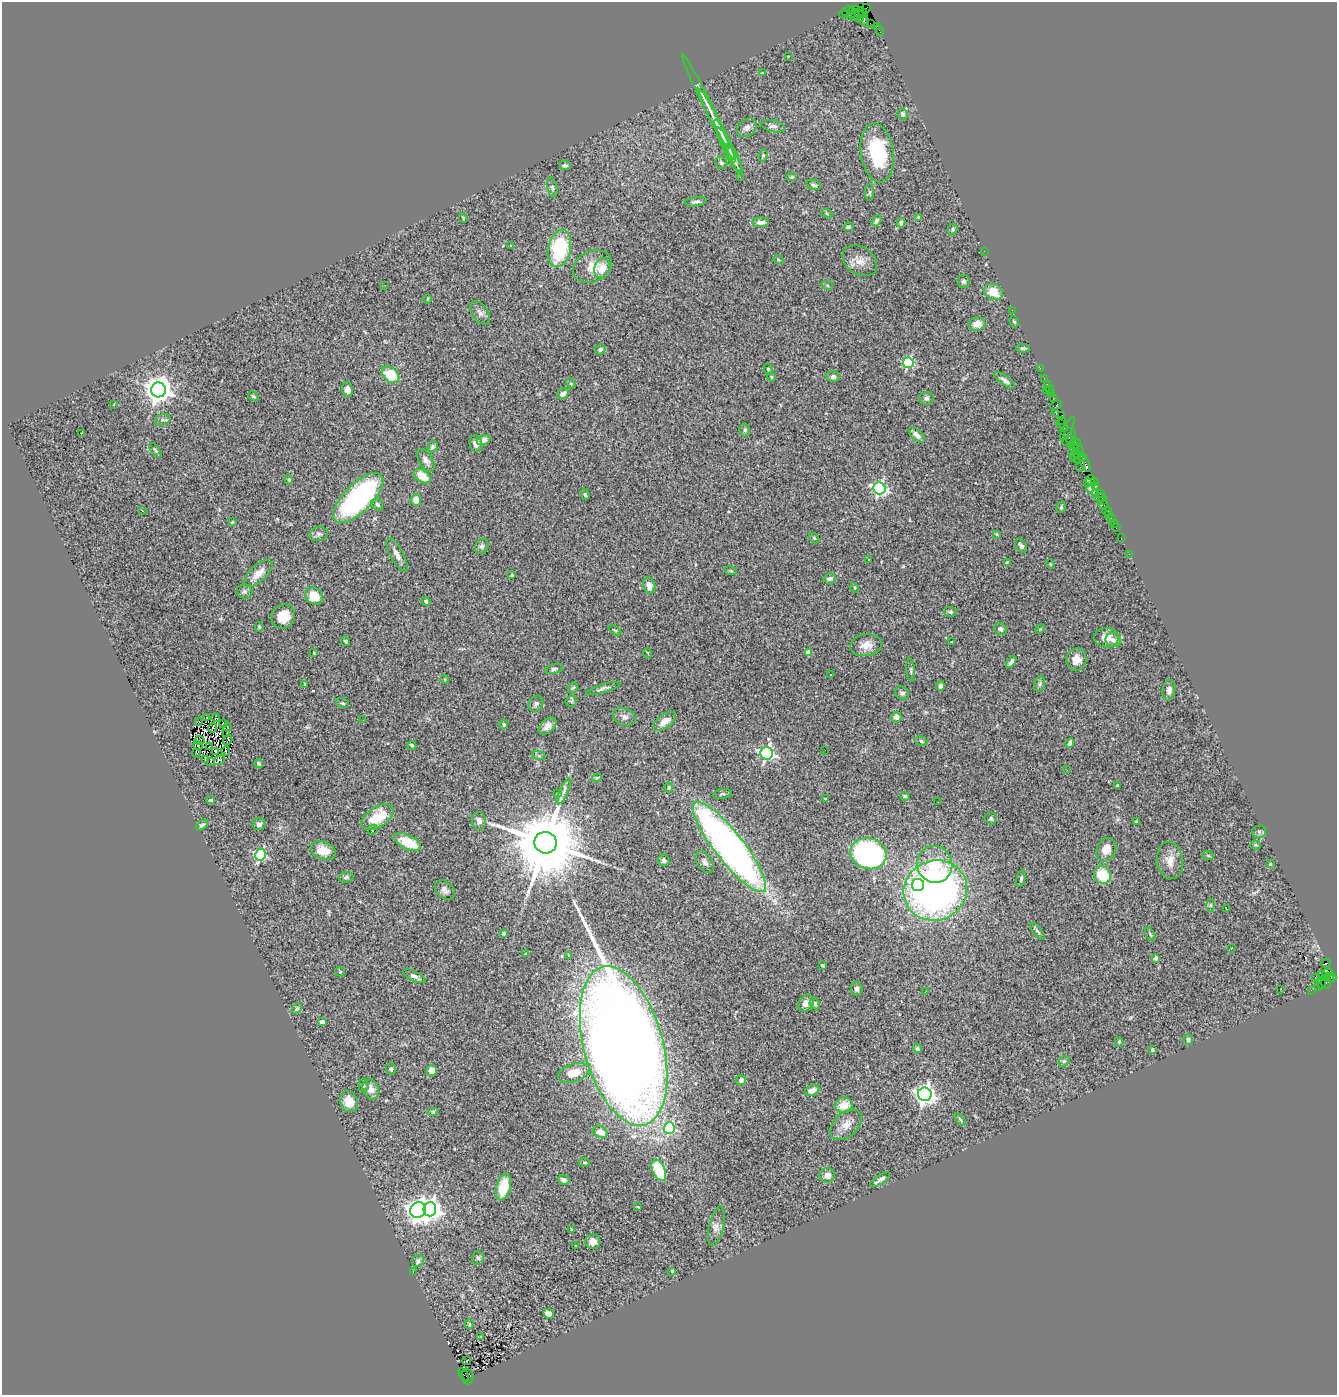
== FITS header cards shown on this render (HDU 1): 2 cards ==
NAXIS1  =                 1335
NAXIS2  =                 1393

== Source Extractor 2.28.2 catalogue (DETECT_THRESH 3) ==
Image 1335 x 1393 px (HDU 1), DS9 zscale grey, 1 PNG px = 1 image px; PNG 1339 x 1397 px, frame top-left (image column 1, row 1393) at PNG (2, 2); each listed source drawn as its Kron ellipse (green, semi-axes under 4 px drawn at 4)
Background 3.93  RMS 0.1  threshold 0.301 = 3 sigma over >= 5 px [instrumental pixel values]
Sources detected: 323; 2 with non-positive FLUX_AUTO (blend fragments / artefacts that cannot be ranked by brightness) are neither listed nor drawn; the other 321 listed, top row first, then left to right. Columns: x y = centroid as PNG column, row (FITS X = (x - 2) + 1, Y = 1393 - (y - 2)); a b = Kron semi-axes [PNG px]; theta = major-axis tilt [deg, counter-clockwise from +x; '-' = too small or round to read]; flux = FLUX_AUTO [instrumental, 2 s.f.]
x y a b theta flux
866 8 4 2 - 70
856 10 2 2 - 52
848 11 6 3 36 420
852 12 6 3 83 510
863 13 4 4 - 210
844 14 5 3 - 310
857 14 8 4 46 1100
860 19 4 3 - 420
863 19 8 4 -64 1100
870 23 2 2 - 65
877 26 3 3 - 110
879 30 5 2 - 170
788 56 3 2 - 4.3
762 73 3 3 - 5.3
706 102 52 3 -64 66
903 114 6 5 - 20
717 124 40 4 -63 50
773 126 12 5 -13 26
747 128 11 8 41 34
725 141 23 5 -66 36
729 150 25 5 -62 45
877 153 30 16 -82 480
763 155 6 4 75 13
734 159 17 4 -61 31
721 163 6 5 - 17
565 165 6 5 - 16
740 177 2 2 - 80
792 177 5 4 - 11
814 185 7 5 -16 15
552 188 10 5 -78 15
869 192 8 4 90 12
696 202 11 4 7 23
827 214 6 3 -20 7.4
918 217 4 3 - 7.5
463 218 5 4 - 7
876 221 6 4 58 16
761 222 8 5 1 36
901 223 4 4 - 19
848 227 5 4 - 12
953 229 5 4 - 12
511 246 3 3 - 5.5
559 248 19 11 78 510
984 251 2 2 - 24
778 259 5 3 - 5.9
860 261 19 13 -35 71
592 266 20 15 28 110
602 268 10 8 70 82
964 281 6 6 - 15
385 285 2 2 - 7.4
827 285 6 4 -19 9.6
994 292 9 7 -27 110
428 299 5 3 - 5.7
1012 310 2 2 - 44
480 313 13 7 -55 32
1014 322 6 4 -61 12
977 324 8 7 - 66
1023 348 6 4 1 10
600 349 5 4 - 17
908 363 5 5 - 780
1040 368 2 2 - 63
768 369 6 4 -61 8.9
391 375 9 7 -39 180
771 377 4 3 - 6.5
833 377 6 5 - 20
1044 378 2 2 - 110
1005 380 12 4 -35 25
571 384 5 4 - 9.7
1047 384 4 2 - 65
347 389 7 5 -78 29
1050 389 4 3 - 240
158 390 7 7 - 9000
1046 390 3 2 - 110
563 394 6 5 - 27
1051 394 4 3 - 200
253 396 6 4 -30 10
926 398 7 6 - 19
1054 398 4 3 - 150
114 404 3 2 - 3.9
1056 405 6 3 26 140
1056 413 3 2 - 200
1062 415 3 2 - 80
163 420 8 5 18 18
1062 420 2 2 - 120
1060 423 2 2 - 200
1063 427 4 2 - 95
1067 429 12 3 62 110
745 430 6 5 - 14
81 433 3 2 - 11
917 435 10 5 -42 33
1070 435 7 6 - 790
483 440 7 5 20 41
1069 441 7 3 21 710
476 443 8 6 -79 38
1074 443 6 5 - 720
433 447 5 5 - 13
1074 449 4 2 - 180
155 450 8 3 -54 9.5
1079 450 6 3 -61 510
1077 454 3 2 - 420
1074 455 5 3 - 560
1078 458 8 3 10 490
426 460 12 6 -58 34
1085 464 9 4 -66 860
1081 466 6 3 72 150
422 476 9 6 -34 120
289 480 5 4 - 9.7
1090 480 5 3 - 300
1094 481 4 3 - 180
1087 483 4 2 - 310
1095 486 3 3 - 240
879 488 6 6 - 1700
1090 489 3 3 - 560
585 494 6 4 -74 14
1096 494 3 2 - 300
1100 494 2 2 - 200
1100 497 6 3 -6 190
358 498 32 14 45 1300
416 500 5 5 - 80
1103 501 3 2 - 170
377 504 6 5 - 14
1103 505 4 3 - 170
1061 507 6 4 72 9.9
142 510 3 2 - 11
1107 511 4 2 - 64
1108 515 2 2 - 31
1111 519 3 3 - 180
232 522 3 3 - 6.5
1114 523 2 2 - 31
1116 528 3 2 - 79
319 534 9 7 14 20
996 534 4 3 - 6.4
814 538 6 4 -46 7.9
1121 538 2 2 - 22
482 546 8 6 63 19
1021 546 8 5 -57 17
1129 554 2 2 - 43
397 555 18 6 -62 41
868 559 3 3 - 26
1007 562 3 2 - 7
1050 564 5 3 - 5.1
731 571 6 3 -19 7.2
258 573 17 8 43 69
512 575 3 3 - 8.5
830 579 6 5 - 30
649 585 8 6 -72 48
855 588 5 3 - 6.7
244 591 8 7 - 18
314 596 9 8 - 150
426 601 5 3 - 17
950 612 6 5 - 12
283 616 13 11 50 110
259 627 5 4 - 11
1000 629 7 5 -39 20
1040 629 5 4 - 5.6
615 630 7 3 -33 6.9
1106 638 12 9 -1 73
1113 640 8 7 - 35
345 641 5 3 - 9.5
952 642 3 2 - 5.7
866 645 16 11 9 70
808 652 4 4 - 63
314 653 3 2 - 4.7
648 653 5 3 - 5
1076 659 11 10 - 64
1011 662 6 3 54 20
554 669 9 5 14 14
911 670 12 3 -85 11
831 674 3 2 - 9.6
445 679 4 3 - 4.9
305 684 4 2 - 5
1039 684 8 5 74 13
940 686 4 4 - 23
573 688 6 4 41 11
603 688 18 4 17 21
1169 690 10 6 82 33
902 693 7 6 - 18
571 701 6 5 - 11
343 703 6 5 - 12
536 703 8 6 55 18
624 717 11 8 -25 33
896 717 5 5 - 46
207 718 4 2 - 7.2
216 718 4 2 - 0.49
363 720 2 2 - 9.5
199 721 3 3 - 10
665 721 13 7 36 57
223 723 4 2 - 7.1
504 725 5 3 - 8.1
548 726 10 6 43 42
227 727 4 2 - 6.4
213 728 5 2 - 14
227 734 3 2 - 6
199 740 5 2 - 3.2
228 740 5 2 - 4.7
921 741 6 4 -20 12
1070 743 5 4 - 33
412 745 5 3 - 9.6
198 746 5 2 - 1.6
210 747 4 2 - 6
825 750 2 2 - 7.2
215 751 3 2 - 4
226 751 5 2 - 1.4
196 753 4 2 - 4.3
767 753 6 6 - 1600
539 756 6 4 -19 10
205 759 3 2 - 9.3
219 760 6 3 31 18
210 761 3 2 - 6.4
259 764 4 2 - 7.3
1067 770 2 2 - 9.7
597 778 5 3 - 7.5
1117 785 3 3 - 21
669 787 5 4 - 7.9
564 791 14 4 65 22
558 794 4 3 - 6.8
722 794 9 5 8 12
905 796 5 4 - 18
825 799 3 3 - 6
211 800 4 3 - 12
938 802 2 2 - 4.8
378 817 18 9 31 140
991 818 6 6 - 15
479 821 9 7 -77 29
1136 822 4 3 - 8.4
259 824 6 6 - 23
202 825 7 4 36 15
373 829 5 2 - 1.4
1259 832 6 6 - 14
408 842 14 7 -26 180
545 843 11 10 - 100000
1256 845 5 4 - 8.3
729 847 56 14 -52 3900
323 850 13 8 -21 100
1106 850 12 9 63 82
868 854 18 15 -19 1600
261 855 5 5 - 760
1208 855 6 3 -19 8.7
664 860 6 6 - 21
1170 861 19 13 -82 85
705 862 12 7 -58 26
935 864 18 17 - 270
1270 864 3 3 - 8.6
1102 875 9 8 - 220
346 877 7 5 4 14
1021 878 8 4 77 14
918 885 6 6 - 850
445 890 11 8 -42 30
935 890 32 30 25 3000
1210 905 6 4 -89 11
1226 909 3 2 - 8.4
1038 931 10 3 -52 13
504 933 3 3 - 8.3
1150 934 7 3 -60 7.9
1232 948 3 3 - 11
525 954 3 2 - 6
568 955 3 3 - 12
1156 958 4 3 - 49
1326 963 4 3 - 1900
822 965 4 3 - 9.1
340 972 5 4 - 7.5
1327 973 6 3 38 990
1321 974 3 2 - 130
414 976 12 5 -26 26
1315 977 2 2 - 120
1331 977 5 4 - 440
1328 978 5 3 - 590
1326 982 6 5 - 730
1321 983 5 3 - 170
1318 987 3 2 - 130
857 989 7 6 - 19
1280 989 2 2 - 8
1311 990 2 2 - 47
925 992 3 2 - 7.8
806 1003 9 7 56 37
815 1004 6 5 - 18
297 1009 5 4 - 14
322 1022 4 4 - 87
1188 1040 5 4 - 21
1119 1042 5 4 - 8.2
624 1046 82 39 -75 22000
918 1049 4 4 - 11
1152 1050 3 3 - 18
1064 1061 6 5 - 9.9
391 1069 5 5 - 15
432 1070 5 5 - 46
574 1073 16 9 16 110
741 1080 5 5 - 25
363 1085 7 5 -83 12
371 1089 10 8 -69 41
812 1090 7 5 23 49
925 1094 7 6 - 4100
349 1102 11 9 -64 77
844 1105 9 7 13 91
433 1111 6 4 0 12
960 1119 7 3 -55 8.5
846 1125 18 12 43 74
669 1128 6 5 - 610
600 1132 8 5 -24 78
584 1162 5 3 - 8.5
659 1170 11 6 -64 340
827 1175 7 7 - 50
564 1180 6 4 -26 26
880 1180 11 3 32 23
503 1187 14 7 76 200
638 1207 4 2 - 5.5
430 1209 7 6 - 4400
418 1210 8 7 - 4600
717 1226 20 7 77 45
571 1229 4 2 - 9.5
593 1241 7 7 - 54
575 1246 3 2 - 4.7
478 1258 7 6 - 13
418 1261 6 5 - 17
413 1271 3 2 - 12
671 1272 3 3 - 18
549 1314 6 4 -26 46
469 1324 5 4 - 9.2
480 1337 3 2 - 3.2
466 1361 3 3 - 21
464 1375 7 3 -59 820
467 1377 7 6 - 670
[2 non-positive-flux detections neither listed nor drawn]